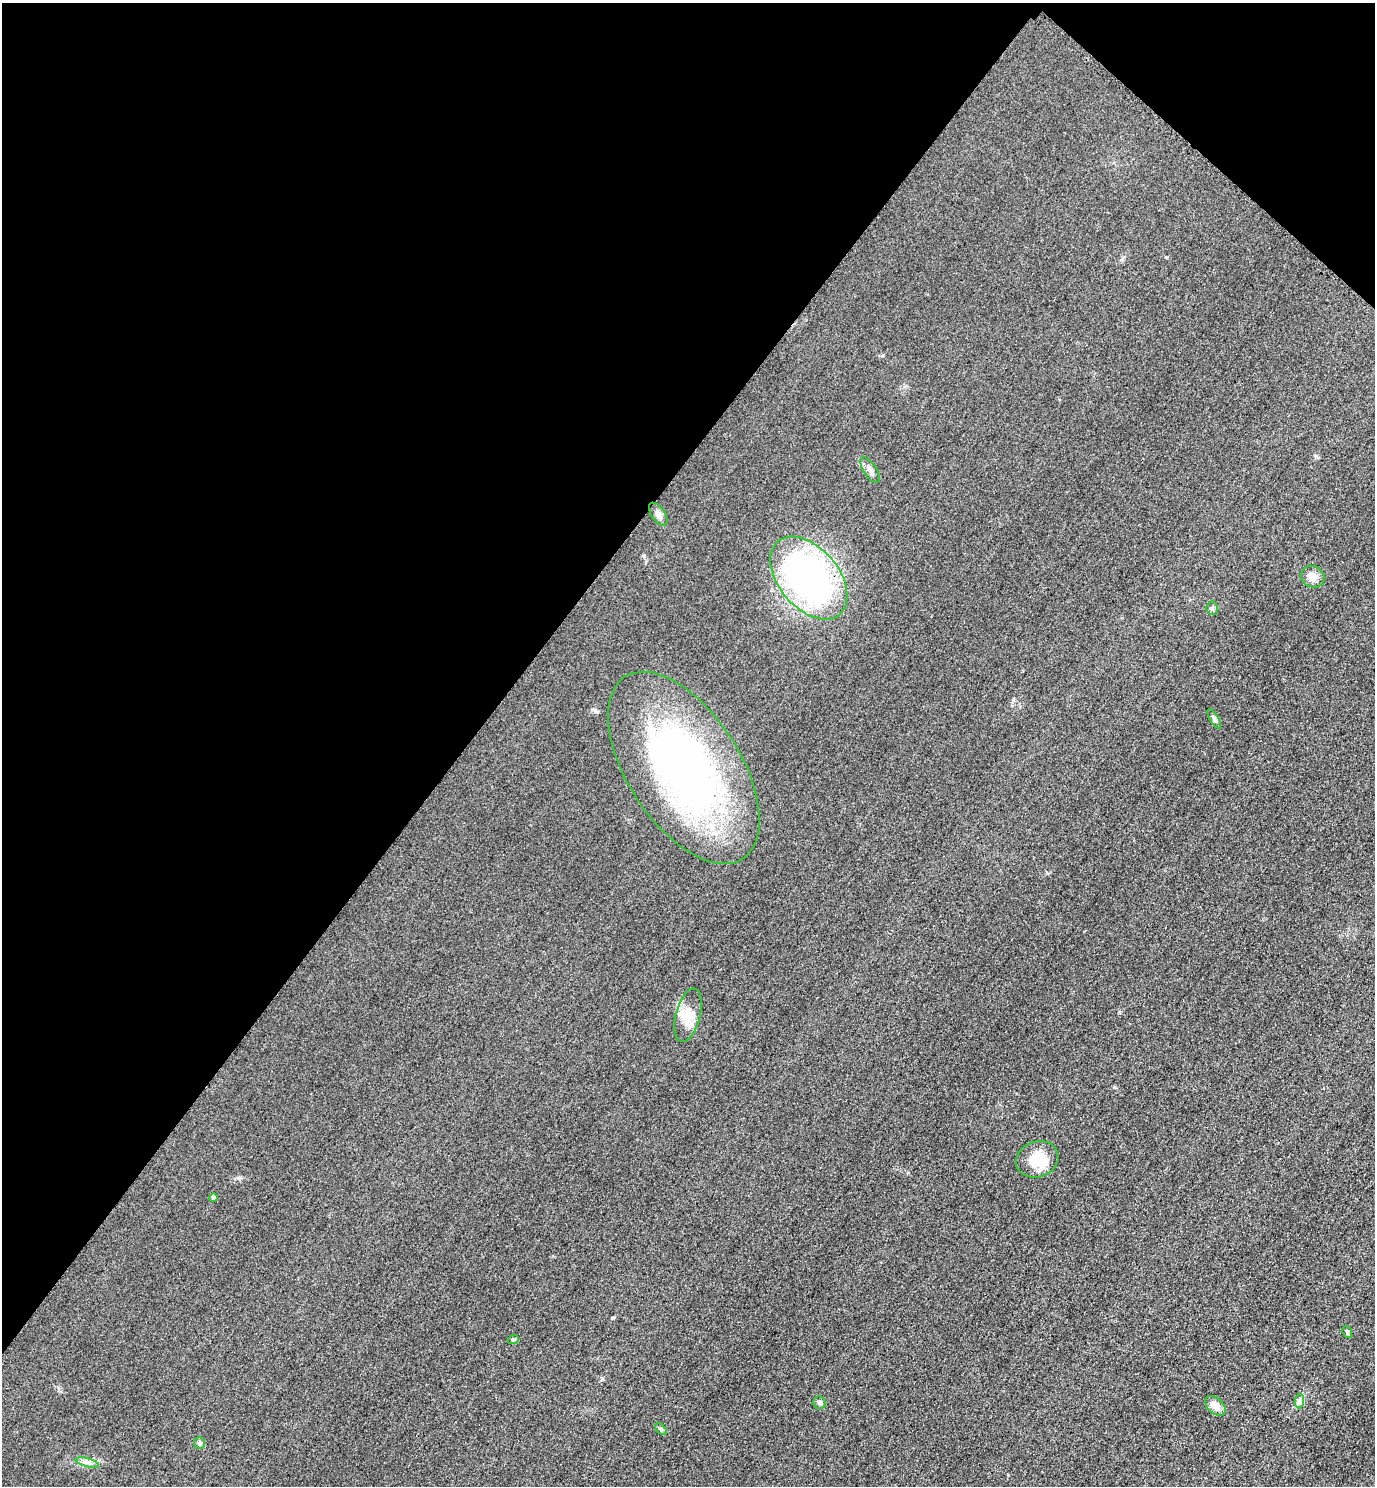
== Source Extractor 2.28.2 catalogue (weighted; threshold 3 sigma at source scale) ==
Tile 2 of 4 x 4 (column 2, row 1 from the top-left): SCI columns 1697-3069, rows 4482-5965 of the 5996 x 5993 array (HDU 1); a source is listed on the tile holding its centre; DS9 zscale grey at full resolution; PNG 1377 x 1488 px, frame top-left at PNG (2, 3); each listed source drawn as its Kron ellipse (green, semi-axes under 4 px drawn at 4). Shown black and unused: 37% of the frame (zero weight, under 3 of 4 exposures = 3% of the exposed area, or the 3 px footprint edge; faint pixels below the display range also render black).
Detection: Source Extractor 2.28.2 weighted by HDU 2 'WHT'; one run over the whole footprint, this tile lists its part. Background 0.0506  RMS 0.017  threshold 0.0757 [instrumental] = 3 sigma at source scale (4.5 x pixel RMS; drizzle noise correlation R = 1.50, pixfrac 1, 0.05/0.05 arcsec/px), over >= 5 px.
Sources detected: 18; all 18 listed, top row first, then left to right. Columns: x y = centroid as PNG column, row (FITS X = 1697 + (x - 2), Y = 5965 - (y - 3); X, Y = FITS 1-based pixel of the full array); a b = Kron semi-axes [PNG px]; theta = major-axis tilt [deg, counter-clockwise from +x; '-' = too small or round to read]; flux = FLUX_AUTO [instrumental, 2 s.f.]
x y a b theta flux
870 470 15 6 -57 8.1
658 514 13 6 -55 7.7
1313 577 12 10 -30 14
809 578 48 30 -50 590
1212 608 7 5 -82 3.4
1214 719 11 4 -59 4.3
684 768 108 56 -57 780
688 1015 27 12 75 27
1037 1159 21 18 20 42
213 1197 4 4 - 4.1
1347 1332 6 4 -63 2.7
513 1339 5 4 - 2.4
1299 1401 7 4 89 3.9
820 1403 6 6 - 4.3
1215 1406 12 7 -44 14
661 1429 7 4 -46 2.7
199 1443 6 5 - 2.8
87 1462 12 4 -15 5.9
Unlisted compact peaks at least as high as the median listed source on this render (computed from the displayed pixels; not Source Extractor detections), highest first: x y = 602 1379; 612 1318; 1114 1087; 1166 257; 1316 456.